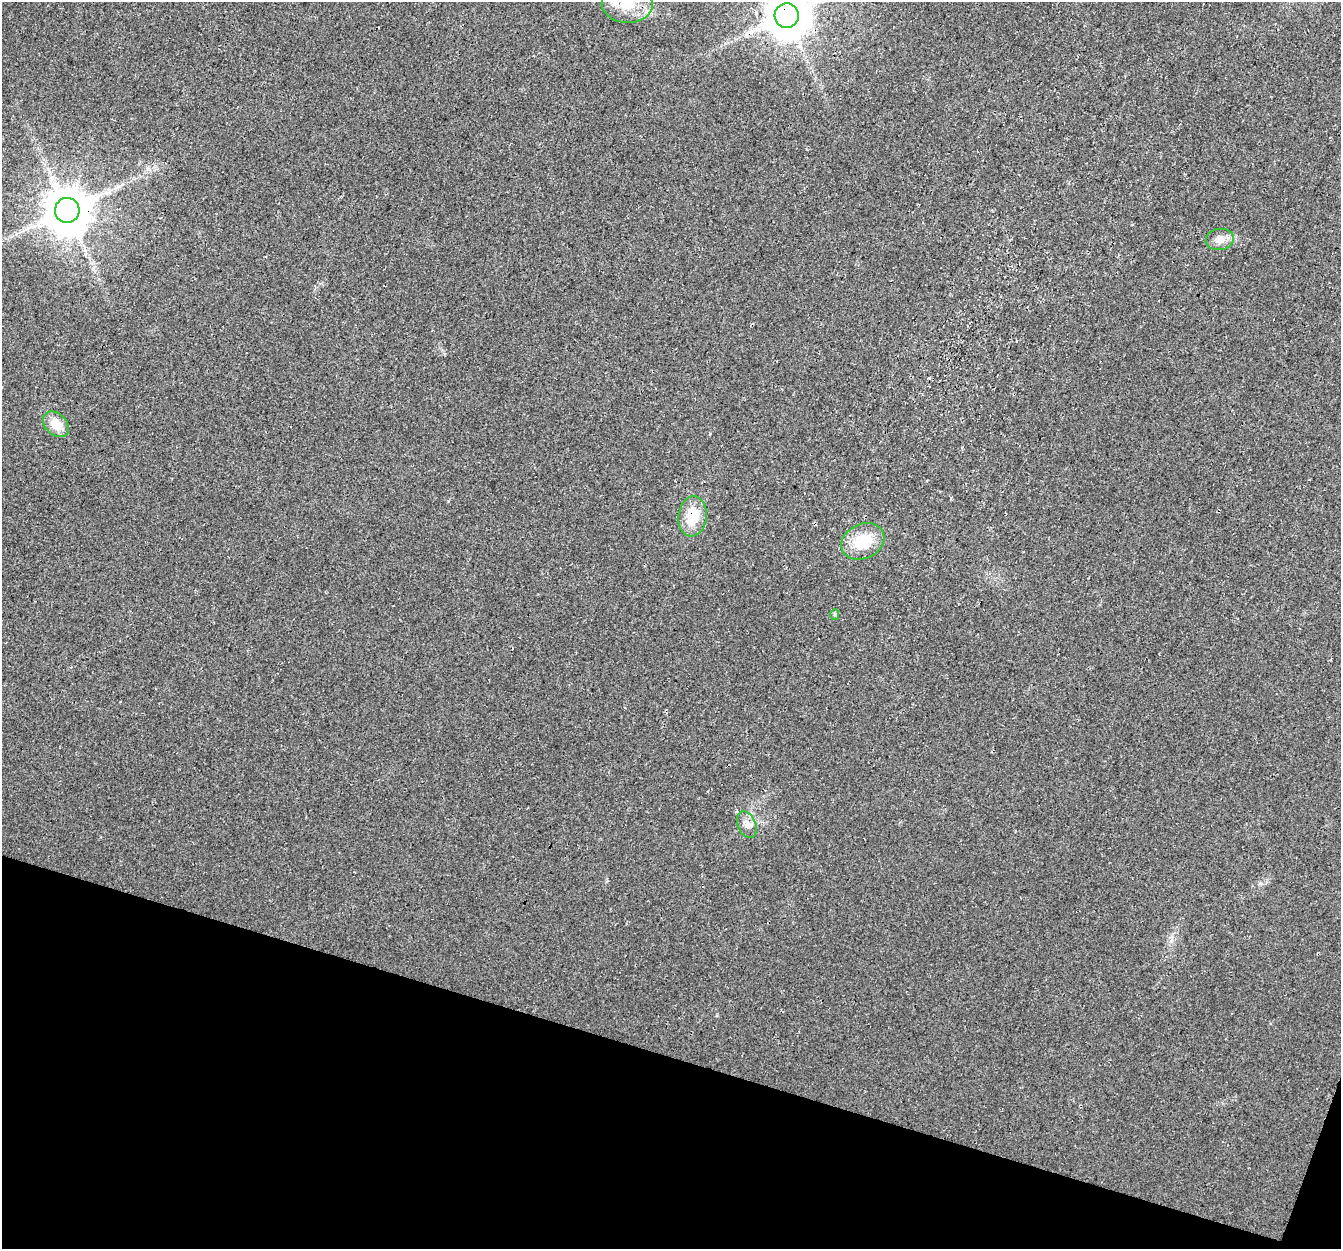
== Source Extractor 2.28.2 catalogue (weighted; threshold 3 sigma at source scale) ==
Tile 15 of 4 x 4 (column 3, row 4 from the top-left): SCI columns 2698-4036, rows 273-1519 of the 5404 x 5593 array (HDU 1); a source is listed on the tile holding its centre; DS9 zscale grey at full resolution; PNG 1343 x 1251 px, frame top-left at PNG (2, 2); each listed source drawn as its Kron ellipse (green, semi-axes under 4 px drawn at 4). Shown black and unused: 16% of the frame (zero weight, under 3 of 4 exposures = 5% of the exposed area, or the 3 px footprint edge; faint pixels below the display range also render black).
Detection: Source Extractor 2.28.2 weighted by HDU 2 'WHT'; one run over the whole footprint, this tile lists its part. Background 0.0231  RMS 0.0069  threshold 0.0312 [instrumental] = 3 sigma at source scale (4.5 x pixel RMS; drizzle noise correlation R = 1.50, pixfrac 1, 0.0396/0.0396 arcsec/px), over >= 5 px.
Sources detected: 11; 2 inside a brighter listed object's ellipse — not listed separately; the other 9 listed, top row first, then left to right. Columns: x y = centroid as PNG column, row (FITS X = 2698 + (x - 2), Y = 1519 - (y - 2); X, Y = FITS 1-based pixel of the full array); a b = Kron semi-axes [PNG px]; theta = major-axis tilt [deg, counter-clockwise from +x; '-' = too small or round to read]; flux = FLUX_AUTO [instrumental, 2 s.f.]
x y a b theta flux
627 4 25 19 -3 19
787 16 12 12 - 2700
67 210 12 12 - 3000
1220 239 14 10 9 6.2
56 424 15 10 -43 12
693 516 20 14 82 21
863 541 22 17 26 24
835 615 5 4 - 1.2
747 824 14 9 -68 5.1
Overlapping masked pixels (flux is a lower limit): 3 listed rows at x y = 787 16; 67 210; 693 516
Isophote crosses this tile's border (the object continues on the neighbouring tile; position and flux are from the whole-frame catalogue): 2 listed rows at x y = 627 4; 787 16